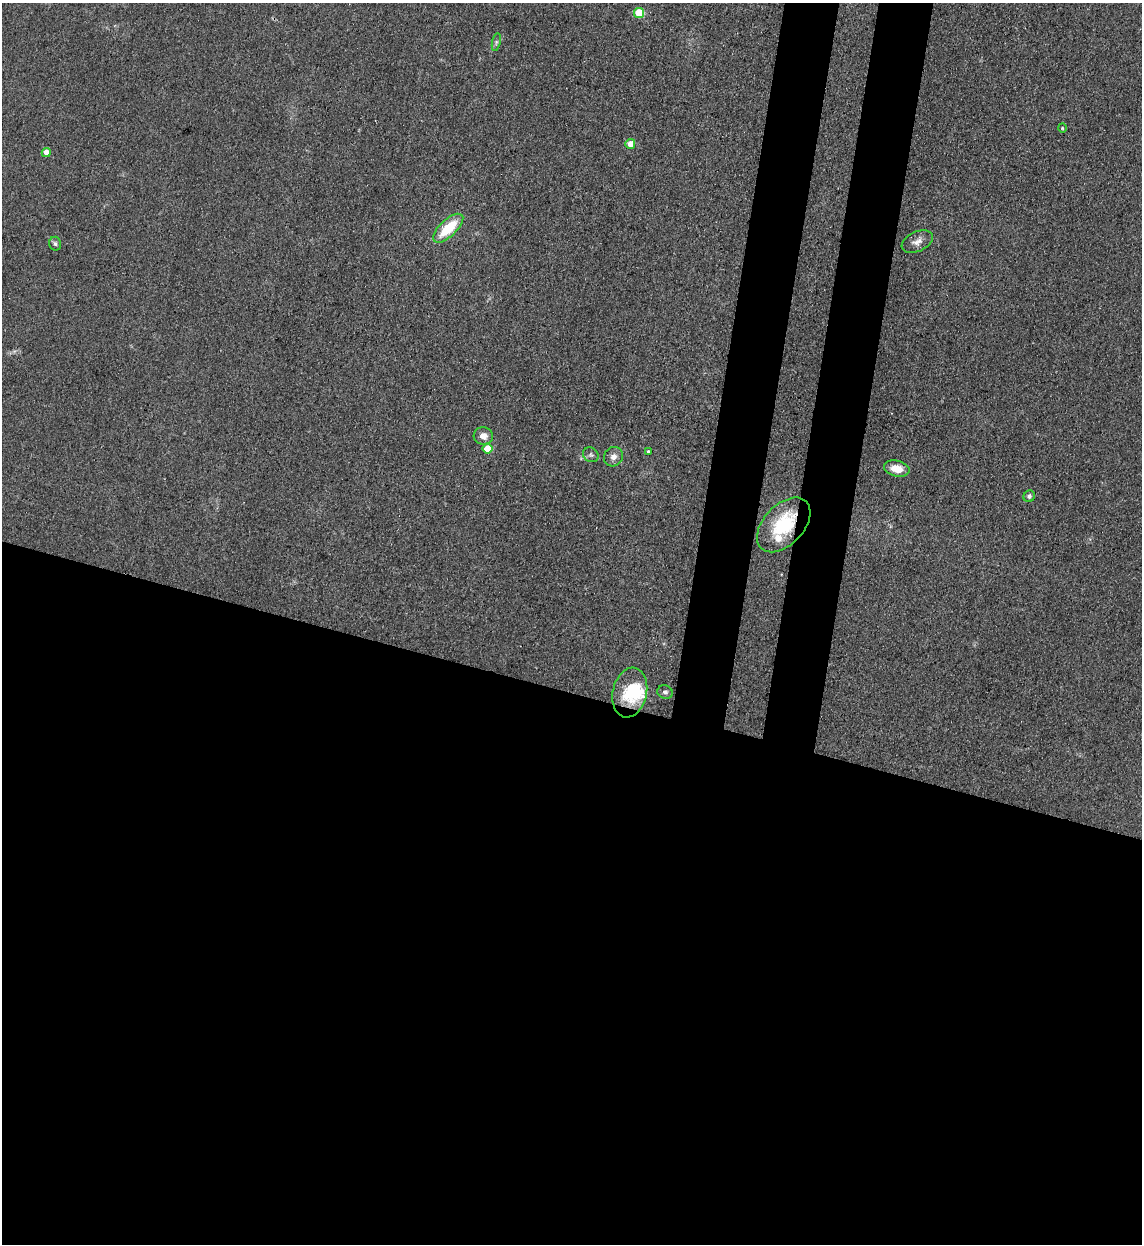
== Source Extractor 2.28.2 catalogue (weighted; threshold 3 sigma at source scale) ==
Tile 14 of 4 x 4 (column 2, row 4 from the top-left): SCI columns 1470-2609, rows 23-1264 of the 5101 x 5010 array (HDU 1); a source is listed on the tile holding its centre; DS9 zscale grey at full resolution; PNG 1144 x 1246 px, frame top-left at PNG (2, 3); each listed source drawn as its Kron ellipse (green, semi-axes under 4 px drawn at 4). Shown black and unused: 50% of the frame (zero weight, under 3 of 4 exposures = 7% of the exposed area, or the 3 px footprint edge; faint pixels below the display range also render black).
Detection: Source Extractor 2.28.2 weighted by HDU 2 'WHT'; one run over the whole footprint, this tile lists its part. Background 0.0807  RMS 0.011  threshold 0.0478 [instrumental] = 3 sigma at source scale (4.5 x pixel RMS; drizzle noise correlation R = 1.50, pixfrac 1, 0.05/0.05 arcsec/px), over >= 5 px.
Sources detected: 20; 1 inside a brighter object's white glare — neither listed nor drawn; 1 inside a brighter listed object's ellipse — not listed separately; the other 18 listed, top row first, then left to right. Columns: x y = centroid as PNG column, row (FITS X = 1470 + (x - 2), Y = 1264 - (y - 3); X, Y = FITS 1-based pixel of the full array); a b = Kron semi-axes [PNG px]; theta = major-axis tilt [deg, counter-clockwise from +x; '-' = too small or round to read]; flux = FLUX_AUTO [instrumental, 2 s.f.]
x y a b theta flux
639 13 5 5 - 43
496 42 9 4 77 2.1
1062 128 4 3 - 0.91
630 144 5 4 - 13
46 152 4 4 - 11
448 228 19 8 43 37
917 242 17 9 25 7.4
55 244 7 6 - 2.5
483 436 10 8 -12 7.4
488 449 5 5 - 22
648 451 3 3 - 1.2
591 455 8 7 - 2.8
613 457 10 9 - 6.1
897 469 13 8 -13 14
1029 496 6 5 - 3
784 525 32 20 46 61
665 692 8 6 -22 2.8
630 693 25 17 78 38
Overlapping masked pixels (flux is a lower limit): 1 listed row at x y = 784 525